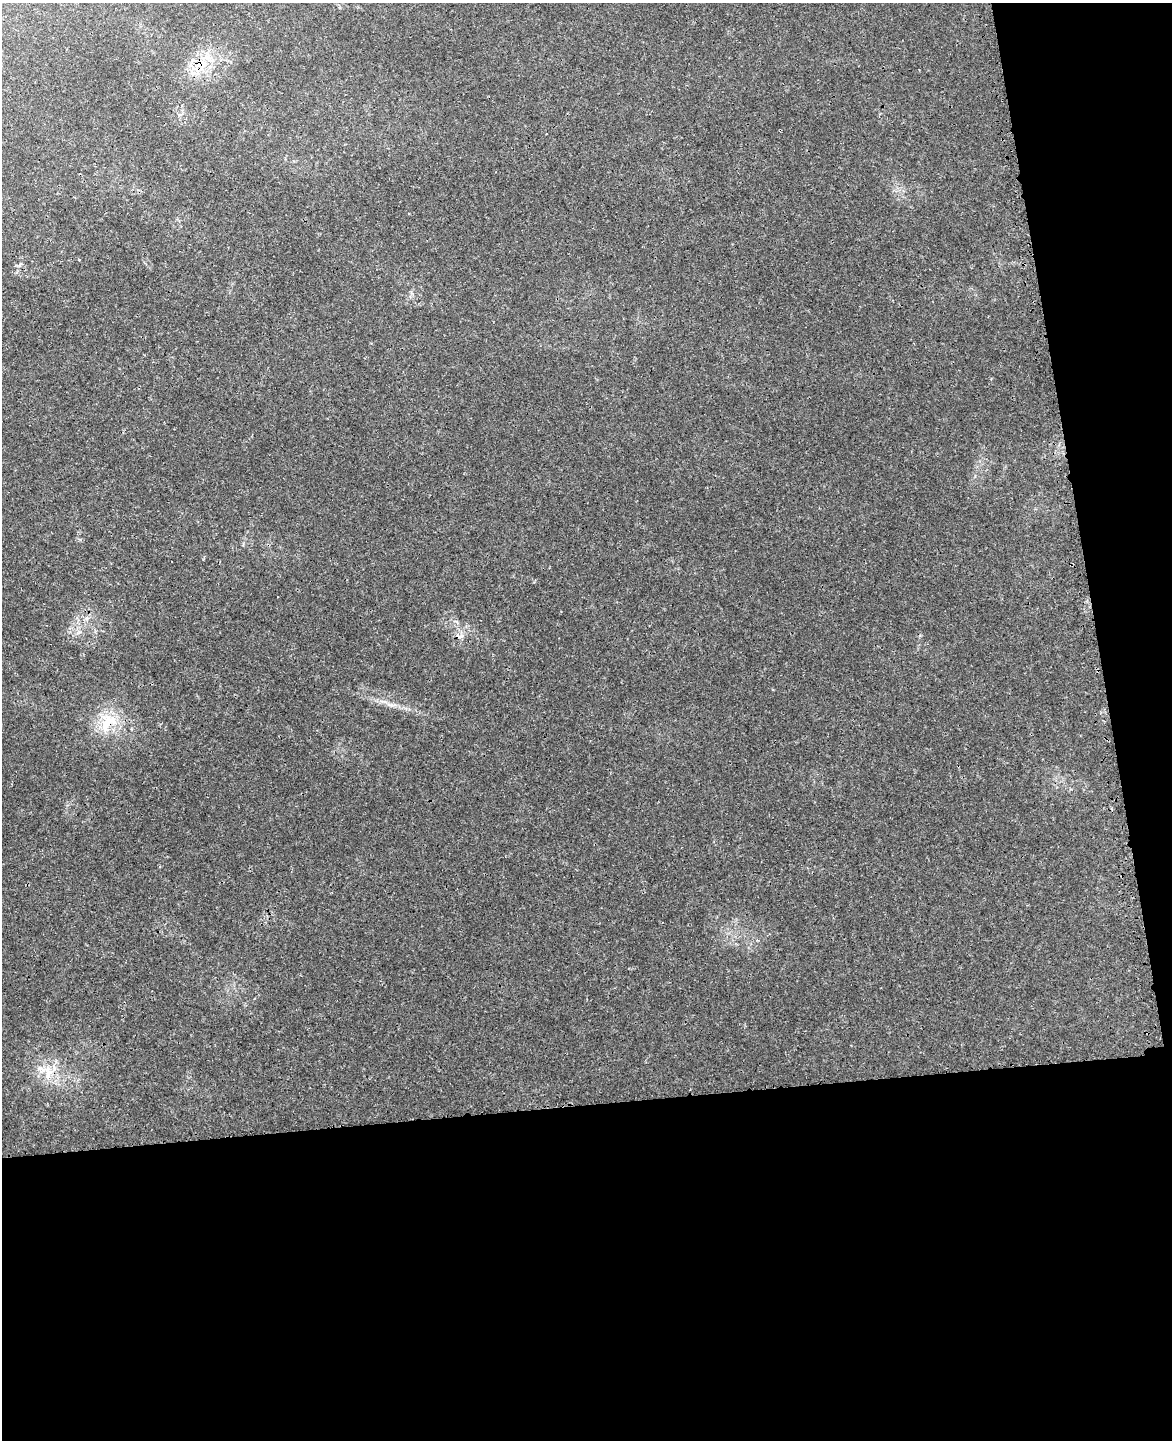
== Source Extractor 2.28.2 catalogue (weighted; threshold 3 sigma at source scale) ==
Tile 12 of 4 x 3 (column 4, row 3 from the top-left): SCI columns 3573-4742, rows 147-1584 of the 4776 x 4715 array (HDU 1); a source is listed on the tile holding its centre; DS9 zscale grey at full resolution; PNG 1174 x 1442 px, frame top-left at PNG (2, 3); no overlay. Shown black and unused: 29% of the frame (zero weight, under 3 of 4 exposures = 6% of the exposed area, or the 3 px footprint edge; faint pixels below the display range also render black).
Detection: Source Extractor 2.28.2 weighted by HDU 2 'WHT'; one run over the whole footprint, this tile lists its part. Background 0.0423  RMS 0.003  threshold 0.0133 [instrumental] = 3 sigma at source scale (4.5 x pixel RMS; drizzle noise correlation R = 1.50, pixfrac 1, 0.05/0.05 arcsec/px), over >= 5 px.
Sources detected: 8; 1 cosmic-ray / hot-pixel residue — not listed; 1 inside a brighter listed object's ellipse — not listed separately; the other 6 listed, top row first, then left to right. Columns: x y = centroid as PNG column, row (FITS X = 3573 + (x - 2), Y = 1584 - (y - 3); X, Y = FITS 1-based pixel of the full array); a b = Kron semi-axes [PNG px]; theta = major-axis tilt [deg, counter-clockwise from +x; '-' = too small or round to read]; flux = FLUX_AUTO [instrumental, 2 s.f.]
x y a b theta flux
207 57 8 7 - 1.7
197 72 7 4 71 1
79 260 3 2 - 0.26
460 636 13 6 -5 1.3
110 720 24 13 -24 7.3
48 1073 21 10 86 4.6
Overlapping masked pixels (flux is a lower limit): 1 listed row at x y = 460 636